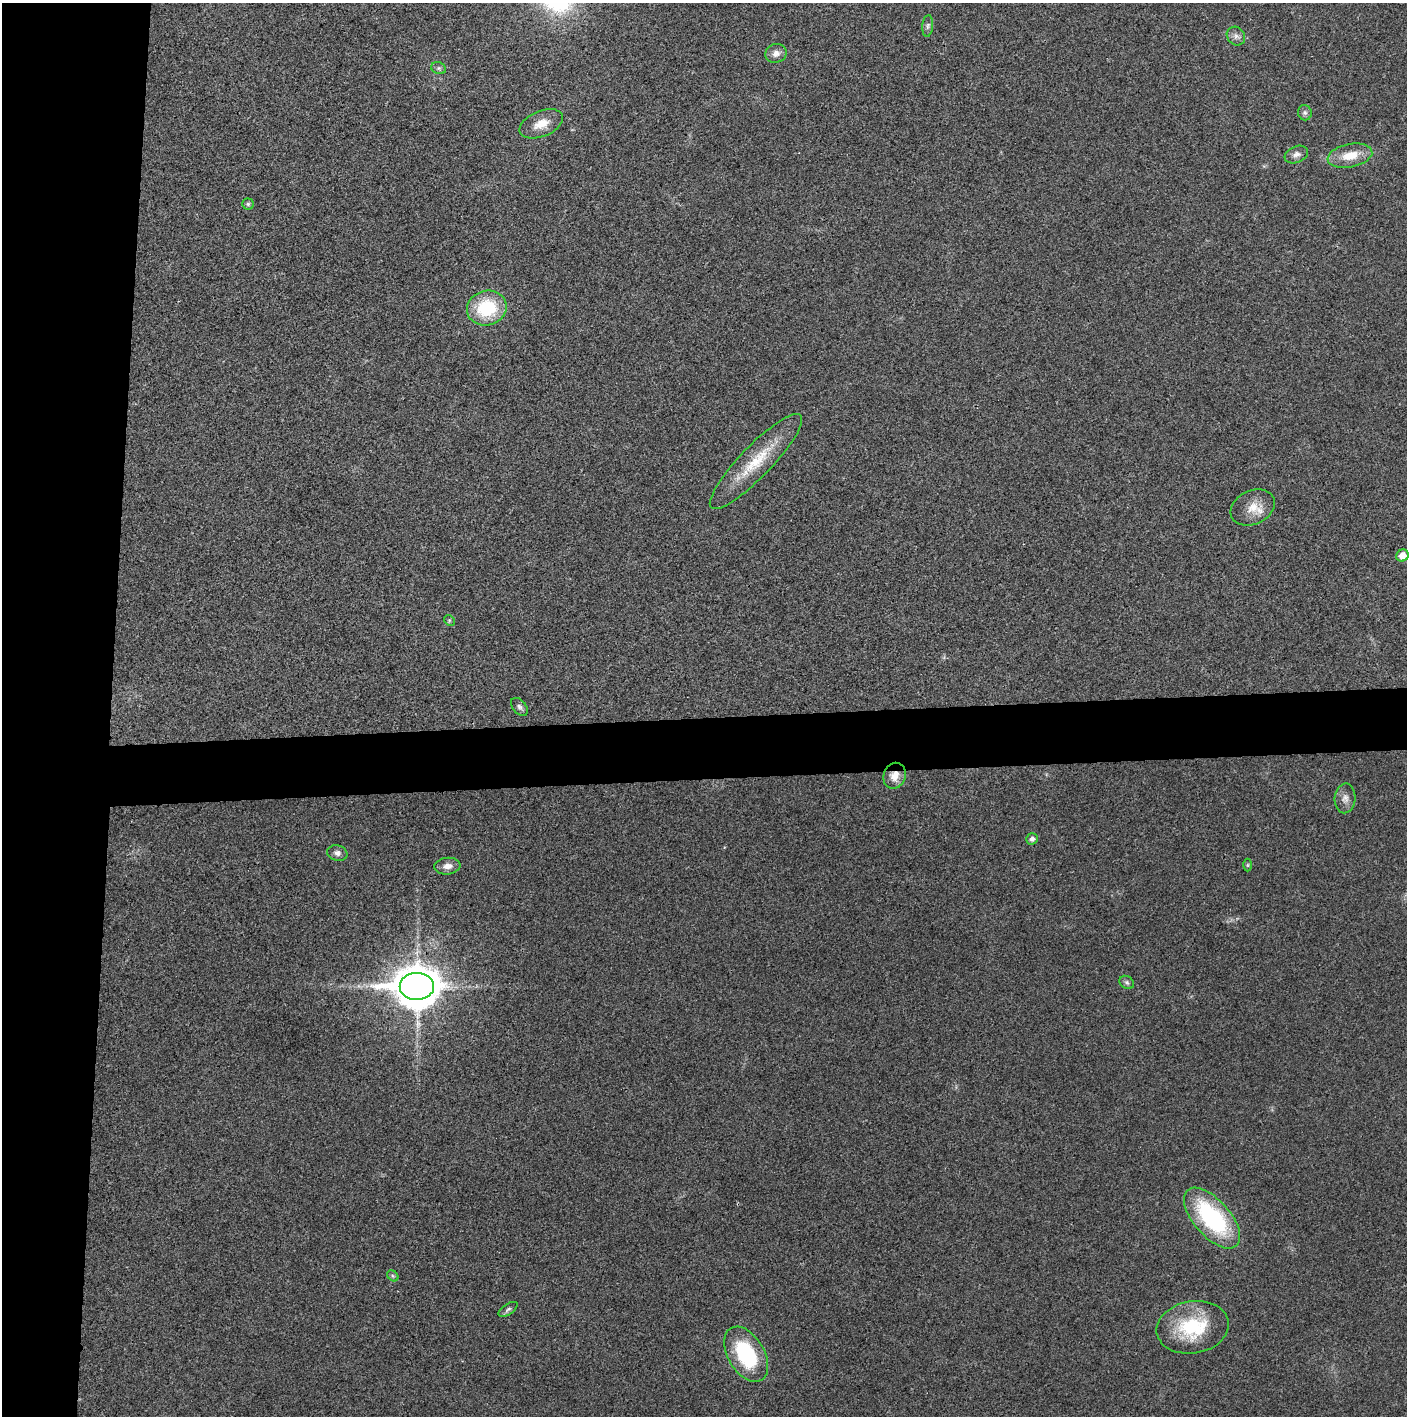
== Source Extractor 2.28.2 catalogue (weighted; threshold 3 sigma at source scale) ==
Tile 4 of 3 x 3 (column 1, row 2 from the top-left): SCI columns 9-1413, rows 1415-2828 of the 4227 x 4252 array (HDU 1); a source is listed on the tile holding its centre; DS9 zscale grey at full resolution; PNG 1409 x 1418 px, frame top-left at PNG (2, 3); each listed source drawn as its Kron ellipse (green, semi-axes under 4 px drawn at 4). Shown black and unused: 12% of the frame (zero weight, under 3 of 4 exposures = <1% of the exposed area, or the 3 px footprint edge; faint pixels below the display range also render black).
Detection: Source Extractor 2.28.2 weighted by HDU 2 'WHT'; one run over the whole footprint, this tile lists its part. Background 0.0248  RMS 0.006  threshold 0.0269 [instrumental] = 3 sigma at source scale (4.5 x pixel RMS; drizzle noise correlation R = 1.50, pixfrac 1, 0.05/0.05 arcsec/px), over >= 5 px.
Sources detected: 28; all 28 listed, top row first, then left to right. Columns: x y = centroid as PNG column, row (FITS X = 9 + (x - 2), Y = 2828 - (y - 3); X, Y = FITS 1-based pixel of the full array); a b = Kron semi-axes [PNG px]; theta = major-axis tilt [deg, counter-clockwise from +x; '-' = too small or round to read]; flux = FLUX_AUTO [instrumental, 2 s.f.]
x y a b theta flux
928 26 11 5 85 1.7
1236 36 10 8 -47 2.7
776 53 11 9 19 3.8
439 68 8 6 -21 1.6
1305 113 7 7 - 1.8
541 124 23 13 22 9.3
1296 155 12 8 22 3
1350 156 22 11 11 12
248 204 5 5 - 1.1
487 308 20 17 15 34
756 461 64 15 46 27
1253 507 23 17 25 11
1402 555 6 6 - 5.9
449 620 6 4 -45 0.82
519 707 10 6 -48 2
895 776 13 11 69 7.2
1345 798 15 10 86 4.3
1032 839 6 5 - 2.2
337 853 10 8 -11 2.6
1248 865 6 4 90 0.84
447 866 13 8 6 4.3
1127 982 8 6 -38 1.4
417 986 17 13 2 1800
1212 1218 37 18 -49 71
393 1276 6 4 -45 1.1
508 1309 11 5 34 1.7
1193 1327 36 26 9 40
746 1354 30 18 -59 49
Overlapping masked pixels (flux is a lower limit): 2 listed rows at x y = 895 776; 417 986